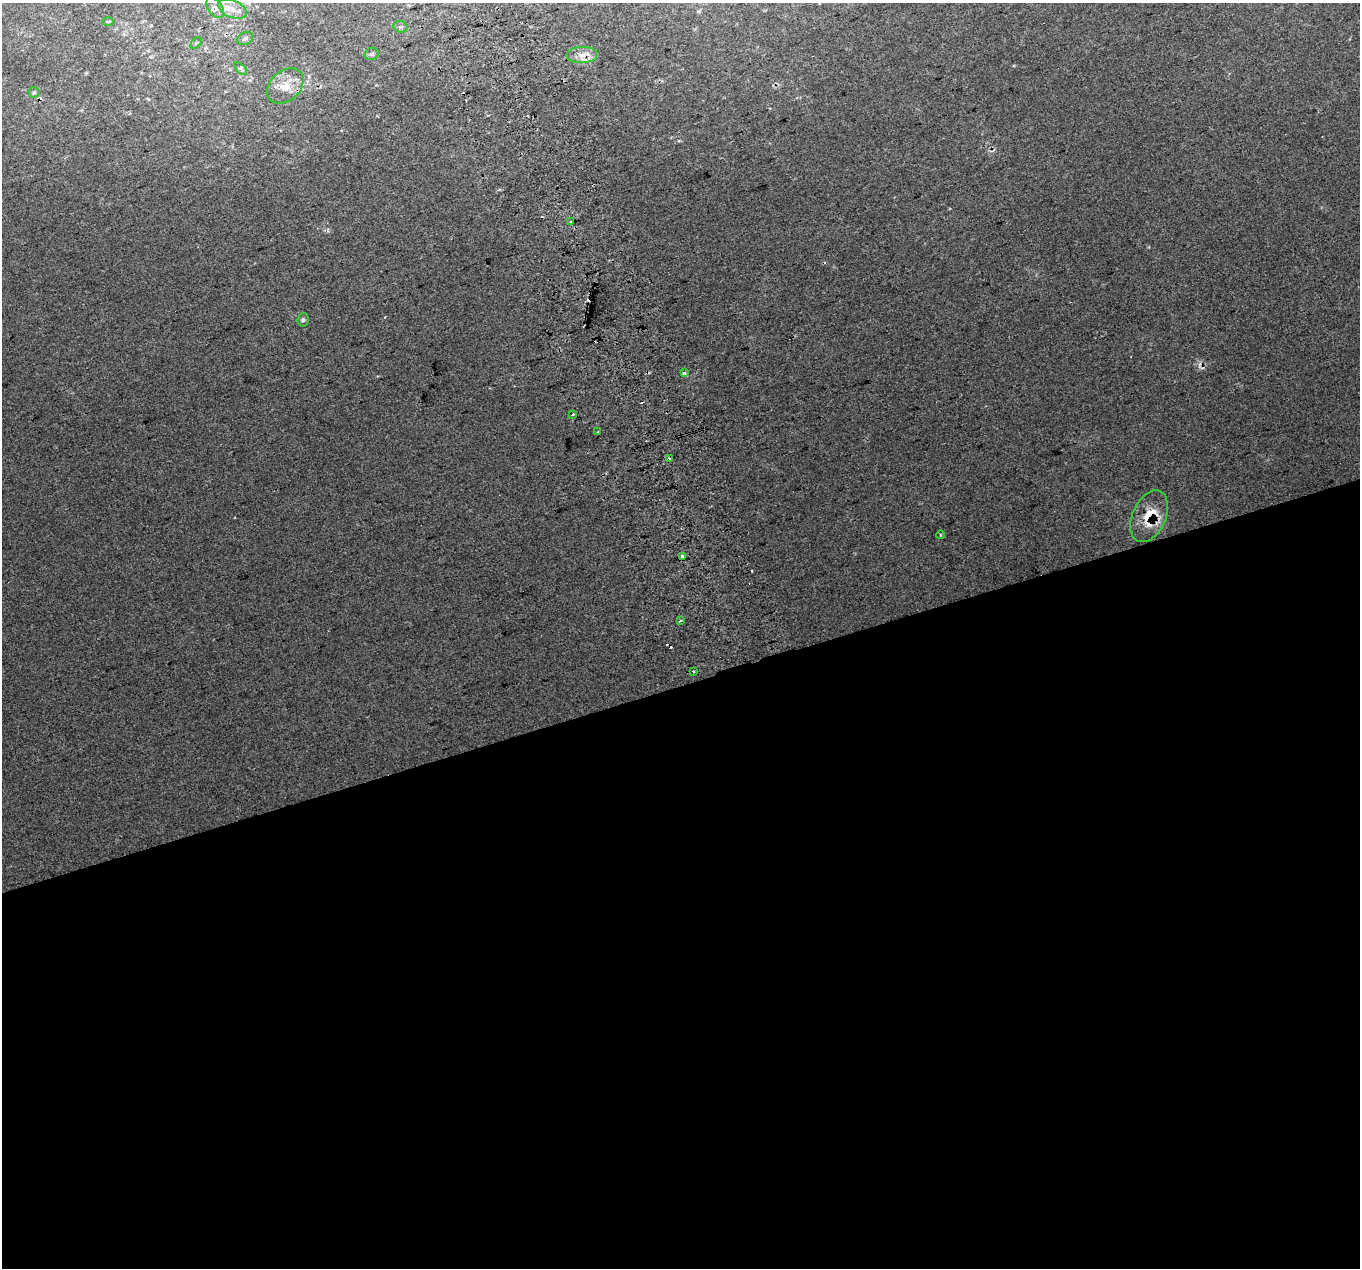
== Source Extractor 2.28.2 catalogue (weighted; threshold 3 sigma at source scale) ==
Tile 15 of 4 x 4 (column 3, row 4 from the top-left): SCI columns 2757-4114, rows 140-1405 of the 5515 x 5290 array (HDU 1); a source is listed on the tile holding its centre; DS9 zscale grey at full resolution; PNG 1362 x 1270 px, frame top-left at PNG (2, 3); each listed source drawn as its Kron ellipse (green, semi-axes under 4 px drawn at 4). Shown black and unused: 46% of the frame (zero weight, under 2 of 3 exposures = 2% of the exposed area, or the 3 px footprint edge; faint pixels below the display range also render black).
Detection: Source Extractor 2.28.2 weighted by HDU 2 'WHT'; one run over the whole footprint, this tile lists its part. Background 0.0694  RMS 0.013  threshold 0.0591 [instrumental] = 3 sigma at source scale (4.5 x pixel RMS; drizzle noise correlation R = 1.50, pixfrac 1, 0.0396/0.0396 arcsec/px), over >= 5 px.
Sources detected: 30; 7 cosmic-ray / hot-pixel residue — neither listed nor drawn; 1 inside a brighter listed object's ellipse — not listed separately; the other 22 listed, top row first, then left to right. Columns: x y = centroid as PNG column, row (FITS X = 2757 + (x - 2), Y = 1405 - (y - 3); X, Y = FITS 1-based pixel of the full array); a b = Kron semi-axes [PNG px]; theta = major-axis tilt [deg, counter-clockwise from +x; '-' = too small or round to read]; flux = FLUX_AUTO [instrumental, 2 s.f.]
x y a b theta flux
215 8 12 7 -55 6.3
232 9 15 8 -25 12
108 22 6 4 1 1.3
400 27 7 5 -19 2.5
245 39 8 6 26 4
196 43 7 4 44 1.7
372 54 7 6 - 3
582 55 15 8 2 12
241 69 8 4 -45 2.4
285 86 21 15 42 22
34 92 5 5 - 1.8
570 221 3 2 - 1.9
303 320 7 5 84 2.4
685 373 3 3 - 9.6
573 414 3 2 - 1.4
598 432 3 2 - 1.4
670 458 3 3 - 5.4
1149 516 27 16 66 35
941 535 4 3 - 1.1
682 557 4 3 - 14
680 621 3 3 - 3.4
693 671 3 2 - 1.2
Overlapping masked pixels (flux is a lower limit): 2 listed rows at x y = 582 55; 1149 516